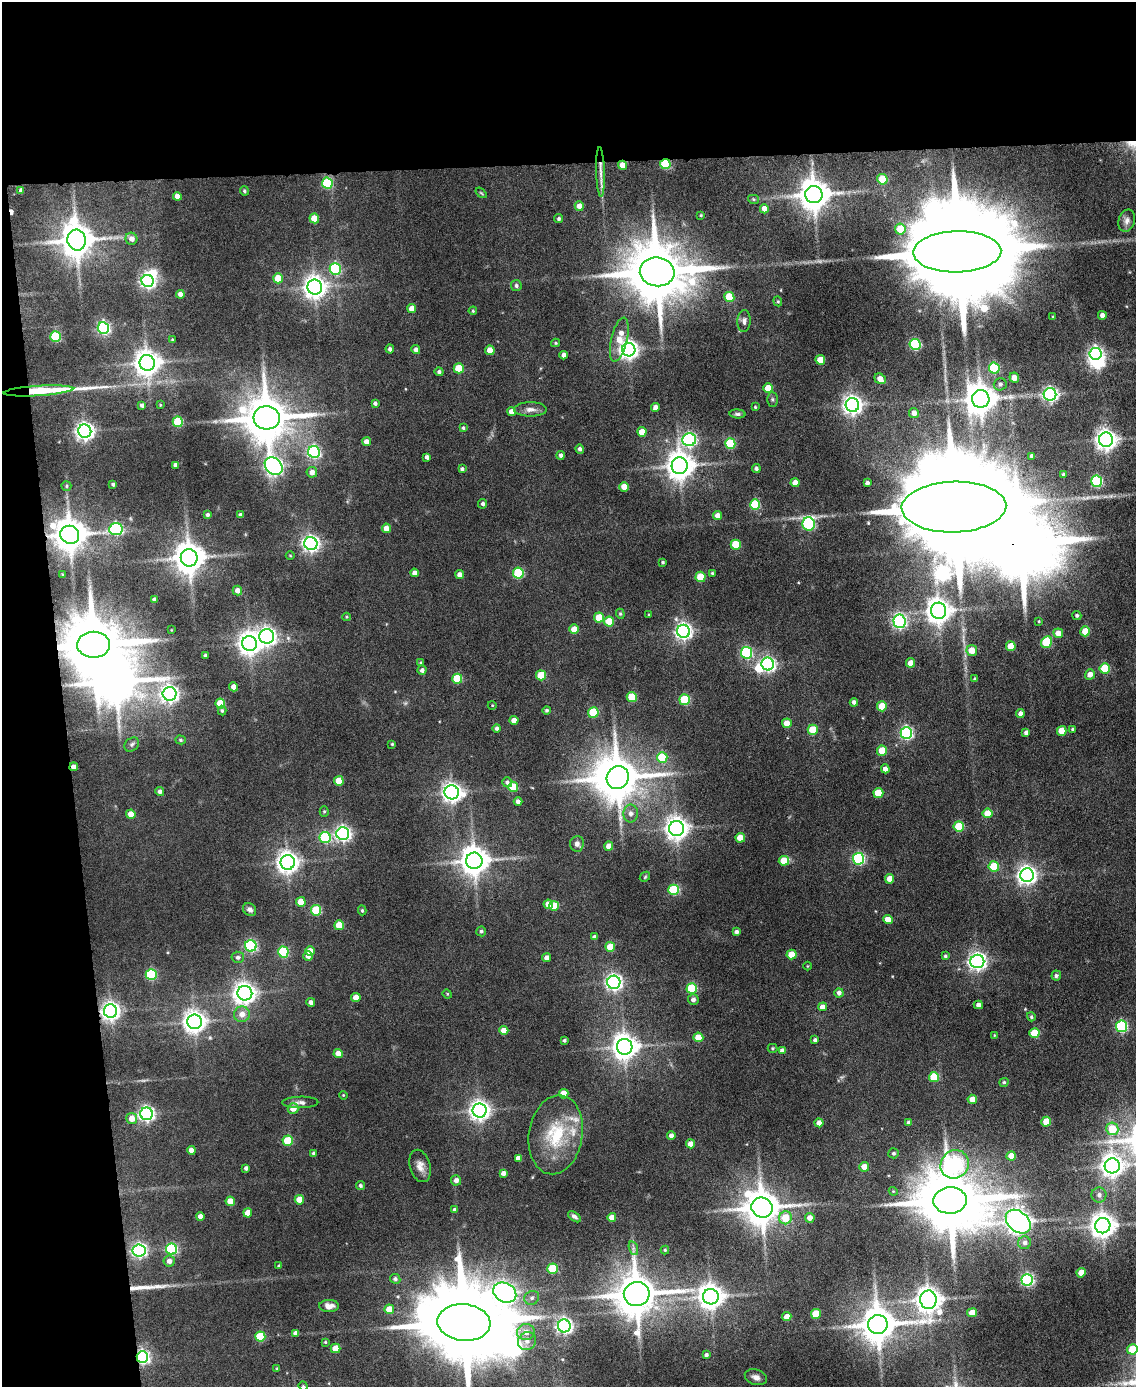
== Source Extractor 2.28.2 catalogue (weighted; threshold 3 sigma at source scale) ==
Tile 1 of 4 x 3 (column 1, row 1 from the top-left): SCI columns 1-1134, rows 3003-4387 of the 4534 x 4512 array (HDU 1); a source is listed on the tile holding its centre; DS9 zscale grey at full resolution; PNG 1138 x 1389 px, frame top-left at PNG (2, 2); each listed source drawn as its Kron ellipse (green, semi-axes under 4 px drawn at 4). Shown black and unused: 17% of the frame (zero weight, under 4 of 8 exposures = <1% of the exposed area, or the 3 px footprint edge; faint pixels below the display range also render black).
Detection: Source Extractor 2.28.2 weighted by HDU 2 'WHT'; one run over the whole footprint, this tile lists its part. Background 0.0942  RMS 0.0056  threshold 0.0228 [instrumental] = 3 sigma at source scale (4.09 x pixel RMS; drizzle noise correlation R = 1.36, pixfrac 0.8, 0.05/0.05 arcsec/px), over >= 5 px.
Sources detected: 355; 5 too faint to see at this stretch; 8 inside a brighter object's white glare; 1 cosmic-ray / hot-pixel residue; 2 long thin detections or spike segments (spike, bleed or trail) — neither listed nor drawn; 2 inside a brighter listed object's ellipse — not listed separately; the other 337 listed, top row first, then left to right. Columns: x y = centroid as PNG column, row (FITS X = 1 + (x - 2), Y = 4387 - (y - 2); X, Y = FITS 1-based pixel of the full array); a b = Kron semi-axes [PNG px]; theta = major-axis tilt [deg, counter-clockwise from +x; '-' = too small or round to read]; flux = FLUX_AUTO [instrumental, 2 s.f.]
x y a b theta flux
665 164 5 5 - 40
622 165 4 4 - 6.9
600 172 25 4 -88 4.1
882 179 5 5 - 20
327 183 5 5 - 37
21 190 4 3 - 1.2
244 191 5 4 - 0.87
481 193 6 3 -37 0.53
814 195 8 8 - 1000
177 196 4 4 - 4.1
753 199 5 4 - 0.72
579 206 5 4 - 4
764 209 4 4 - 4.3
701 215 3 2 - 0.52
314 218 5 4 - 9.6
559 219 4 4 - 0.97
1127 221 11 8 74 2.3
900 229 5 5 - 17
131 239 6 6 - 2.9
77 240 10 9 - 1300
957 252 44 20 1 25000
335 269 6 5 - 51
657 272 17 14 -7 4200
278 278 5 4 - 13
148 281 6 6 - 160
516 286 5 5 - 1.3
315 287 7 7 - 440
180 294 4 4 - 3.2
729 297 5 5 - 20
778 301 5 4 - 0.63
412 309 4 4 - 5.7
473 311 4 3 - 0.57
1102 315 4 4 - 2.3
1053 317 3 3 - 0.48
744 321 11 6 87 2
103 328 6 5 - 100
56 337 5 5 - 38
172 340 3 2 - 0.5
619 340 22 8 77 9.7
555 343 4 4 - 0.59
915 344 5 5 - 48
390 349 4 4 - 1.4
416 349 4 4 - 2
490 350 5 4 - 6.6
629 350 7 6 - 280
1095 354 6 6 - 130
564 355 4 4 - 2.5
820 360 5 4 - 8.2
147 363 8 7 - 600
459 368 5 5 - 16
994 368 5 5 - 37
439 372 4 4 - 1.4
1014 378 5 4 - 3.6
880 379 6 5 - 4.4
1000 384 6 6 - 1.5
768 388 5 4 - 10
38 391 35 5 4 25
1050 394 6 6 - 140
772 399 7 5 -90 1.1
981 399 9 9 - 900
375 403 4 4 - 1.3
142 405 4 4 - 1.6
160 405 3 3 - 0.41
852 405 7 6 - 290
656 407 4 4 - 3.3
755 407 3 3 - 0.57
530 409 16 7 0 3.3
511 412 4 4 - 3.4
914 413 5 5 - 3.1
737 414 8 4 -5 1.2
267 418 13 11 -5 2300
178 422 5 5 - 29
463 428 4 3 - 0.78
85 431 7 6 - 250
642 432 5 4 - 7.5
689 440 7 6 - 130
1106 440 7 7 - 390
367 442 4 4 - 3.9
730 444 5 5 - 31
580 449 4 4 - 1.5
314 452 6 6 - 92
561 455 4 4 - 1.4
1032 456 4 3 - 1.4
427 457 4 4 - 1.6
175 465 4 3 - 1.5
274 466 10 7 -43 230
680 466 8 8 - 720
756 468 4 4 - 1.3
462 469 4 4 - 1.4
312 472 5 5 - 3
1063 474 4 3 - 1
1097 481 6 5 - 59
795 483 4 4 - 4.1
867 483 4 3 - 1.6
113 484 4 3 - 1.2
66 486 5 4 - 0.75
624 487 5 4 - 7.2
483 504 5 4 - 1.2
755 505 5 5 - 31
954 507 52 25 2 30000
207 515 3 3 - 1.1
241 515 4 4 - 1.7
717 515 4 4 - 3.1
809 524 7 6 - 71
386 528 4 4 - 4.9
116 529 6 6 - 76
70 535 9 9 - 1100
311 544 6 6 - 190
736 545 5 5 - 18
290 556 4 4 - 0.53
189 558 8 8 - 930
663 562 3 3 - 0.7
415 573 4 4 - 2.9
518 573 5 5 - 39
712 573 3 3 - 0.62
62 574 4 3 - 0.43
460 575 4 4 - 3.6
701 577 5 5 - 16
237 590 5 4 - 3.2
154 599 3 3 - 1.3
939 611 8 7 - 570
620 614 5 4 - 0.72
649 615 3 3 - 0.49
1077 615 4 4 - 0.98
346 617 4 3 - 0.47
599 618 5 5 - 13
899 621 6 6 - 120
1039 621 4 3 - 0.52
609 622 5 5 - 15
574 629 4 4 - 7.7
171 630 4 2 - 0.33
684 631 6 6 - 210
1085 631 5 5 - 9.9
1058 633 5 5 - 5.4
267 636 7 7 - 250
1046 642 6 5 - 28
250 643 7 7 - 450
94 645 16 13 -1 4300
1011 646 5 5 - 11
972 650 5 5 - 7.9
746 653 6 5 - 62
205 655 3 3 - 1
421 663 4 3 - 0.6
911 663 5 4 - 5.8
768 664 6 6 - 140
1105 668 5 5 - 24
422 670 4 4 - 1.8
1090 674 5 5 - 3.6
541 675 5 5 - 17
457 679 5 5 - 22
975 679 4 4 - 1.1
233 687 4 4 - 3.4
170 694 7 7 - 210
632 697 5 5 - 16
685 700 5 5 - 28
854 702 4 4 - 1.7
220 704 5 5 - 16
492 705 4 3 - 0.38
882 706 5 5 - 12
547 710 4 4 - 0.98
222 711 5 4 - 0.86
593 713 5 5 - 27
1020 713 4 4 - 2.1
514 720 4 4 - 4.2
787 723 5 4 - 7.5
497 728 4 4 - 1.4
1072 729 3 3 - 0.56
813 730 5 5 - 16
1062 731 5 5 - 10
1026 732 4 4 - 1.8
906 733 6 6 - 96
181 740 5 4 - 0.73
132 744 8 6 39 1.3
392 744 3 3 - 0.62
882 751 5 5 - 11
662 757 5 5 - 26
74 767 4 4 - 2.9
885 769 4 4 - 3
618 778 12 11 - 2000
339 781 5 5 - 11
507 782 5 4 - 1.3
513 787 5 5 - 14
160 791 4 4 - 1.7
452 792 7 7 - 310
878 793 5 5 - 16
518 802 4 4 - 2.1
324 812 5 4 - 0.64
988 813 5 5 - 9.5
131 814 5 4 - 6.1
631 814 9 7 87 2.5
959 826 5 5 - 22
676 828 7 7 - 430
343 834 6 6 - 170
325 838 5 5 - 45
740 838 5 4 - 8.4
577 844 8 7 - 2
609 846 4 4 - 5
859 859 5 5 - 69
474 861 8 8 - 840
784 861 5 5 - 13
288 862 7 7 - 390
994 867 5 5 - 22
1027 875 7 7 - 270
645 877 6 4 46 0.68
890 879 5 4 - 6.5
674 890 5 5 - 40
301 902 5 4 - 7.8
548 904 5 4 - 4.8
554 906 5 5 - 16
250 910 7 6 - 2.1
316 910 5 5 - 29
362 910 5 4 - 0.73
888 920 5 4 - 7.9
339 925 5 5 - 14
481 931 5 5 - 1.1
736 932 4 4 - 1.6
594 937 4 4 - 1.7
251 946 6 5 - 76
610 947 5 5 - 11
310 951 4 4 - 5.5
283 952 5 5 - 35
792 954 5 5 - 10
308 956 5 4 - 2.3
945 956 4 3 - 0.83
238 957 6 5 - 1.5
547 958 4 4 - 2.6
977 961 7 6 - 240
807 966 4 3 - 0.43
151 974 5 5 - 43
1056 976 5 5 - 1
614 982 6 6 - 190
692 988 5 5 - 27
245 993 7 7 - 370
839 993 5 4 - 2
447 994 5 4 - 0.58
356 997 5 4 - 5.9
693 1000 5 5 - 1.9
311 1002 4 4 - 2.2
978 1005 4 4 - 2.4
823 1007 4 4 - 3.7
110 1011 7 6 - 280
242 1014 8 7 - 4
1031 1017 5 4 - 0.84
194 1022 7 7 - 400
1121 1026 5 5 - 62
504 1030 4 4 - 5.5
1034 1033 5 5 - 16
994 1035 3 2 - 0.39
698 1037 5 5 - 11
564 1040 3 3 - 0.89
815 1040 4 4 - 1.4
625 1047 8 8 - 590
773 1048 5 4 - 0.67
782 1050 4 4 - 1.6
338 1053 4 4 - 4.2
934 1077 5 5 - 19
1004 1082 5 4 - 0.85
564 1094 5 5 - 9.8
343 1095 4 3 - 0.43
972 1099 4 4 - 4.9
300 1102 18 5 1 2.4
293 1108 5 5 - 5.4
480 1111 7 7 - 340
146 1114 6 6 - 160
132 1119 5 5 - 4.7
1046 1122 5 5 - 9.4
819 1123 4 4 - 4
909 1123 4 4 - 2.2
1112 1129 6 6 - 13
556 1135 40 27 81 30
671 1135 4 4 - 2.4
288 1141 5 5 - 24
690 1144 4 4 - 4
191 1150 4 4 - 3.3
313 1153 3 3 - 1.1
893 1153 5 5 - 1.1
1011 1156 5 4 - 6.9
518 1158 4 4 - 2.9
955 1164 15 13 42 110
420 1166 16 10 -75 4.4
1112 1166 7 7 - 440
864 1167 5 5 - 4.7
246 1168 4 4 - 1.8
503 1173 4 4 - 2.1
456 1180 5 5 - 2.2
360 1185 5 4 - 0.95
893 1191 4 3 - 0.46
1099 1195 7 7 - 2.2
299 1200 5 4 - 8.1
950 1200 16 13 2 4400
230 1201 5 4 - 7.8
762 1208 11 9 -24 1300
454 1210 4 3 - 1.5
248 1213 4 4 - 6.1
200 1216 4 4 - 3.2
574 1217 7 4 -38 1.5
612 1217 4 4 - 4.8
785 1218 6 6 - 11
810 1218 5 5 - 3.8
1018 1222 14 10 -41 580
1103 1226 8 7 - 550
1025 1243 6 6 - 2
633 1248 7 4 -72 1.2
172 1249 5 5 - 57
665 1250 4 4 - 0.65
139 1251 6 6 - 130
169 1261 5 5 - 2.9
279 1266 3 3 - 0.85
552 1269 5 5 - 25
1081 1273 5 4 - 6.6
395 1279 5 5 - 1.3
1027 1280 6 5 - 87
505 1293 12 9 -27 260
637 1294 13 12 - 1900
711 1297 8 7 - 570
532 1298 8 6 33 1.8
928 1300 9 8 - 600
329 1306 10 6 -1 3.4
389 1309 5 5 - 8.8
972 1313 5 4 - 6
816 1314 5 5 - 18
787 1317 4 4 - 5.9
464 1322 26 18 -5 10000
878 1325 10 9 - 1400
564 1326 6 6 - 180
526 1332 9 8 - 5
295 1333 4 4 - 1.7
260 1336 5 5 - 26
527 1341 9 8 - 3.6
325 1342 4 3 - 0.56
336 1348 5 5 - 9.7
1132 1349 5 5 - 14
706 1355 4 4 - 1.3
142 1357 6 5 - 120
277 1369 3 3 - 0.49
756 1377 11 7 -18 2.5
303 1386 4 4 - 0.53
Overlapping masked pixels (flux is a lower limit): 10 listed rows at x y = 665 164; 622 165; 38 391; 954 507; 70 535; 94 645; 74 767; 110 1011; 139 1251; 142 1357
Isophote crosses this tile's border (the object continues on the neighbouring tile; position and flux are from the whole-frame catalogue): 3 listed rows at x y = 464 1322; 1132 1349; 303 1386